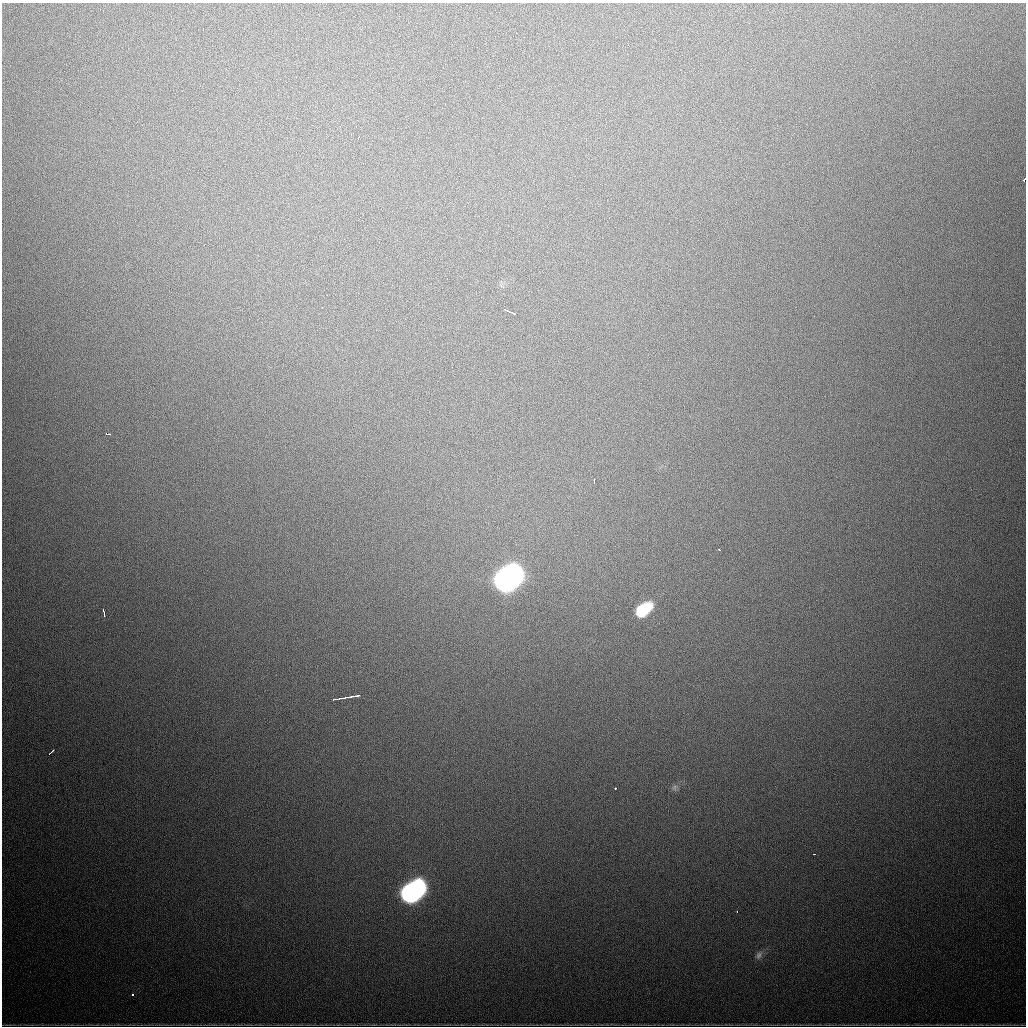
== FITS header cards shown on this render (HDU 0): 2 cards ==
NAXIS1  =                 1024
NAXIS2  =                 1024

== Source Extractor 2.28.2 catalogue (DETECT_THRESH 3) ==
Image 1024 x 1024 px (HDU 0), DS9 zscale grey, 1 PNG px = 1 image px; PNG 1028 x 1028 px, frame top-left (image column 1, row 1024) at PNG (2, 3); no overlay
Background 833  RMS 24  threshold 71.8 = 3 sigma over >= 5 px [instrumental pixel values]
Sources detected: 21; all 21 listed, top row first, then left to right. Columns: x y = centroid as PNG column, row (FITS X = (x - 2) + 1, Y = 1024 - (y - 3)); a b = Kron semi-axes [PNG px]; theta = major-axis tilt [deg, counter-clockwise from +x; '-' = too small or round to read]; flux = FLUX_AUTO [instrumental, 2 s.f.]
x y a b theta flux
358 138 3 2 - 2.3e+03
1024 180 3 2 - 1.2e+04
204 245 3 2 - 1.6e+03
510 312 11 2 -23 6.1e+03
107 433 5 3 - 9.5e+03
594 481 5 2 - 3.3e+03
719 550 3 2 - 1.8e+03
508 579 18 12 38 1.7e+06
643 610 18 10 38 6.7e+04
104 612 8 2 -76 4.0e+03
350 697 18 3 10 9.3e+03
342 698 6 2 -1 2.9e+03
335 699 5 2 - 3.3e+03
51 753 8 2 44 5.4e+03
674 787 8 6 -87 4.3e+03
615 788 3 2 - 5.0e+03
814 854 3 2 - 2.3e+03
412 892 18 11 37 9.0e+05
737 911 3 2 - 2.0e+03
759 955 11 7 58 6.7e+03
133 995 3 3 - 1.0e+04
At the frame edge (FLAGS 8, measured only in part): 1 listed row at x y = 1024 180